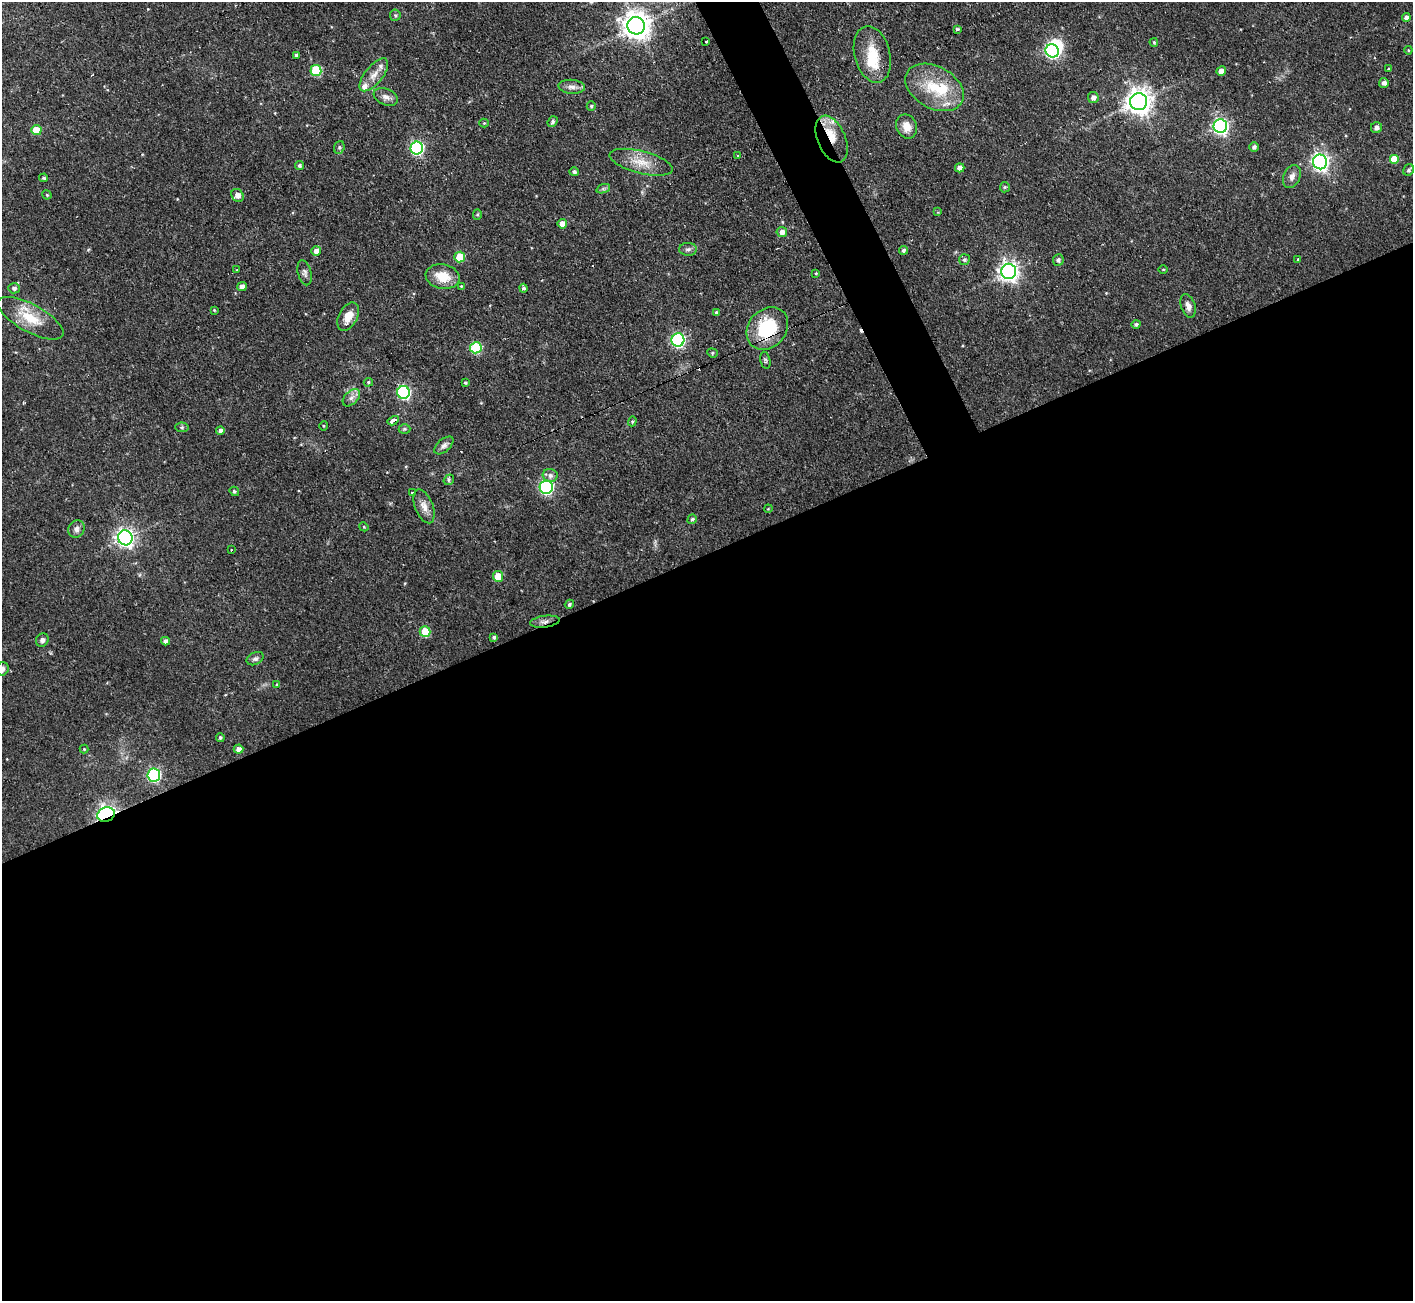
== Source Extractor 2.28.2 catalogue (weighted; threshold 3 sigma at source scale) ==
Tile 15 of 4 x 4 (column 3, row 4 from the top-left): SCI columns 2821-4231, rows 148-1446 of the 5641 x 5624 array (HDU 1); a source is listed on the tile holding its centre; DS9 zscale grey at full resolution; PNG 1415 x 1303 px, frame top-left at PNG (2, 2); each listed source drawn as its Kron ellipse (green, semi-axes under 4 px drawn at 4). Shown black and unused: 59% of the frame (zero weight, under 2 of 3 exposures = <1% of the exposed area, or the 3 px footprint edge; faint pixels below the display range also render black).
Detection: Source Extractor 2.28.2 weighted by HDU 2 'WHT'; one run over the whole footprint, this tile lists its part. Background 0.0722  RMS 0.0059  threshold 0.0263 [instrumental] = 3 sigma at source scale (4.5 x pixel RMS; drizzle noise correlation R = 1.50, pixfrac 1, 0.05/0.05 arcsec/px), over >= 5 px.
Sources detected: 125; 2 inside a brighter object's white glare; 4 cosmic-ray / hot-pixel residue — neither listed nor drawn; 4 inside a brighter listed object's ellipse — not listed separately; the other 115 listed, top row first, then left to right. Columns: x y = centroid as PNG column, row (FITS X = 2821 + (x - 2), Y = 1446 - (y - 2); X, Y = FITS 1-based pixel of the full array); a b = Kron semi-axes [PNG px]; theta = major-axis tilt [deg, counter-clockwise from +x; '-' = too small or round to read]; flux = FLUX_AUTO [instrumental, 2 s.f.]
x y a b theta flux
395 15 6 5 - 1
1406 17 4 4 - 2.2
636 26 9 8 - 730
957 29 4 3 - 0.86
706 41 3 3 - 2.2
1154 42 4 3 - 0.69
1408 50 4 4 - 0.56
1052 51 7 6 - 91
872 54 29 18 -76 19
296 55 3 3 - 1.3
1389 69 4 3 - 0.85
316 71 5 5 - 31
1221 71 5 4 - 4.4
374 75 20 9 51 6.2
1384 83 5 5 - 2.2
572 87 13 7 -5 3.1
934 87 31 21 -29 25
386 97 13 8 -23 3.4
1093 97 5 5 - 2.9
1139 102 8 8 - 580
591 106 4 4 - 0.89
553 121 6 4 50 1.4
484 123 4 4 - 0.61
907 126 12 10 -68 6.3
1220 126 7 7 - 170
1376 128 5 5 - 2.8
36 130 5 5 - 16
832 139 25 14 -66 13
339 147 6 5 - 1.2
1254 147 5 4 - 1.7
417 148 6 6 - 90
737 155 3 3 - 1.1
1394 159 5 5 - 11
641 162 32 11 -14 11
1320 162 7 7 - 220
299 165 5 4 - 1.3
960 168 5 4 - 3.3
1409 170 6 5 - 1.3
574 172 5 4 - 1.5
1292 176 12 8 66 3.5
44 178 4 4 - 0.97
1005 187 5 5 - 0.72
603 189 7 4 18 1.2
47 195 4 4 - 0.76
238 195 7 5 -53 3.2
938 212 3 3 - 0.55
477 215 5 4 - 0.76
562 224 5 4 - 5.6
782 232 5 5 - 2.9
688 249 9 6 2 2
903 250 4 4 - 1.3
316 251 5 4 - 3.4
460 257 5 5 - 15
1298 259 4 3 - 0.66
964 260 5 5 - 1.3
1058 260 6 5 - 1.4
1163 269 5 3 - 0.53
237 270 3 2 - 0.99
1009 271 7 7 - 300
305 273 13 6 -75 2.1
816 273 4 3 - 0.6
443 277 17 12 -11 12
242 286 5 4 - 3.2
461 286 4 4 - 0.61
14 288 6 5 - 1.8
523 288 4 4 - 1.3
1188 306 12 7 -72 3.2
214 310 4 3 - 0.58
717 313 4 4 - 1.4
348 317 15 9 62 8.3
31 318 36 13 -29 17
1136 324 4 4 - 1.3
767 328 23 19 48 35
678 340 6 6 - 95
476 348 5 5 - 40
712 353 5 4 - 0.84
765 360 9 5 -77 1.1
368 382 4 4 - 0.78
465 383 3 3 - 0.78
403 392 6 6 - 76
351 398 10 6 45 2.8
393 421 6 3 30 7.5
632 421 5 4 - 0.76
323 426 5 3 - 0.52
182 427 7 5 -5 1
404 429 6 5 - 0.85
220 430 4 4 - 2.3
444 445 11 6 42 2.5
550 475 7 6 - 2.3
449 480 5 5 - 1
546 487 7 6 - 100
234 491 5 4 - 1
412 492 3 3 - 1.9
424 506 18 9 -69 5
768 509 4 3 - 0.52
692 519 5 4 - 1.1
364 527 5 3 - 0.59
76 529 9 8 - 2.5
125 538 7 7 - 230
231 550 3 2 - 0.53
498 576 5 5 - 9.7
569 604 5 4 - 1.2
545 622 15 6 7 3
425 632 5 5 - 18
494 637 4 4 - 1.1
42 640 7 6 - 1.8
165 641 4 4 - 2.5
255 659 9 6 24 1.7
2 669 7 6 - 2.3
277 684 4 3 - 0.64
220 737 4 4 - 1.1
84 749 4 4 - 0.62
238 749 5 4 - 2.7
154 775 6 6 - 91
106 815 9 7 24 200
Overlapping masked pixels (flux is a lower limit): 4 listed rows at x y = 832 139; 767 328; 545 622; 106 815
Isophote crosses this tile's border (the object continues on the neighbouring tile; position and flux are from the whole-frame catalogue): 1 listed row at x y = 2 669